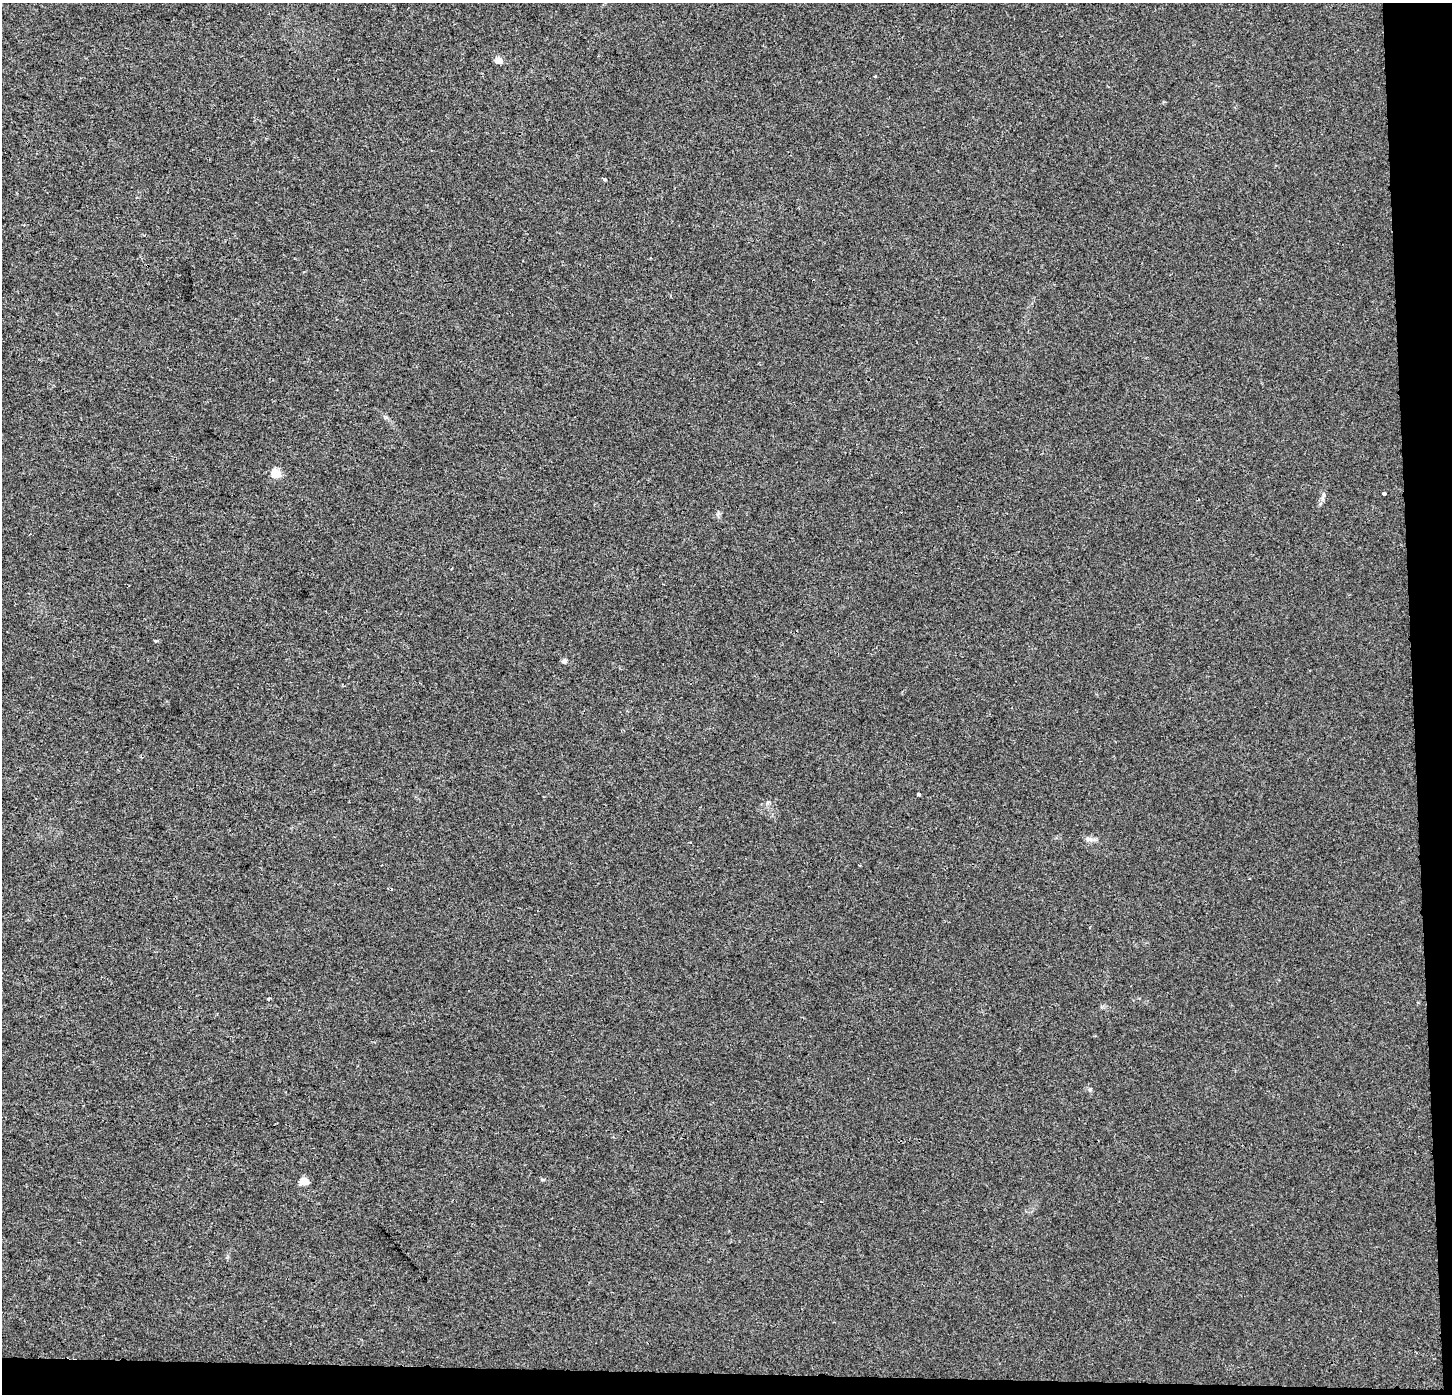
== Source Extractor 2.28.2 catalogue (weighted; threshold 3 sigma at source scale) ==
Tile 9 of 3 x 3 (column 3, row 3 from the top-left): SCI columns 2947-4396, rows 1-1392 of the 4444 x 4184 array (HDU 1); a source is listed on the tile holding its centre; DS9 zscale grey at full resolution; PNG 1454 x 1396 px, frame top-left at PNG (2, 3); no overlay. Shown black and unused: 4% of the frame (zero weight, under 2 of 3 exposures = <1% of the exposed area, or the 3 px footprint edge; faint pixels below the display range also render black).
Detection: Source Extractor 2.28.2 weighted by HDU 2 'WHT'; one run over the whole footprint, this tile lists its part. Background 0.00431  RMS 0.0046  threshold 0.0206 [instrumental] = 3 sigma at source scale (4.5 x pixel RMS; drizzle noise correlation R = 1.50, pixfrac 1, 0.0396/0.0396 arcsec/px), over >= 5 px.
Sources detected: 12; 1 cosmic-ray / hot-pixel residue — not listed; the other 11 listed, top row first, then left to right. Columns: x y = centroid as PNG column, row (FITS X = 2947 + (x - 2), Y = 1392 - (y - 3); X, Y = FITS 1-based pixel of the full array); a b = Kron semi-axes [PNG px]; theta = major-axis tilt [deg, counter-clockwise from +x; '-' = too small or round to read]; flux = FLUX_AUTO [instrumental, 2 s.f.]
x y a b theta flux
498 60 5 5 - 6.5
876 77 3 3 - 1.1
604 179 4 3 - 1.3
276 473 5 5 - 14
1384 493 4 3 - 2.8
564 661 6 6 - 1.2
918 794 3 3 - 1.1
1088 839 9 4 22 1.3
268 999 3 3 - 0.82
613 1137 3 3 - 0.39
304 1181 5 4 - 11
Unlisted compact peaks at least as high as the median listed source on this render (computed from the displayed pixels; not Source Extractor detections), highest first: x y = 1090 1089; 1324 495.